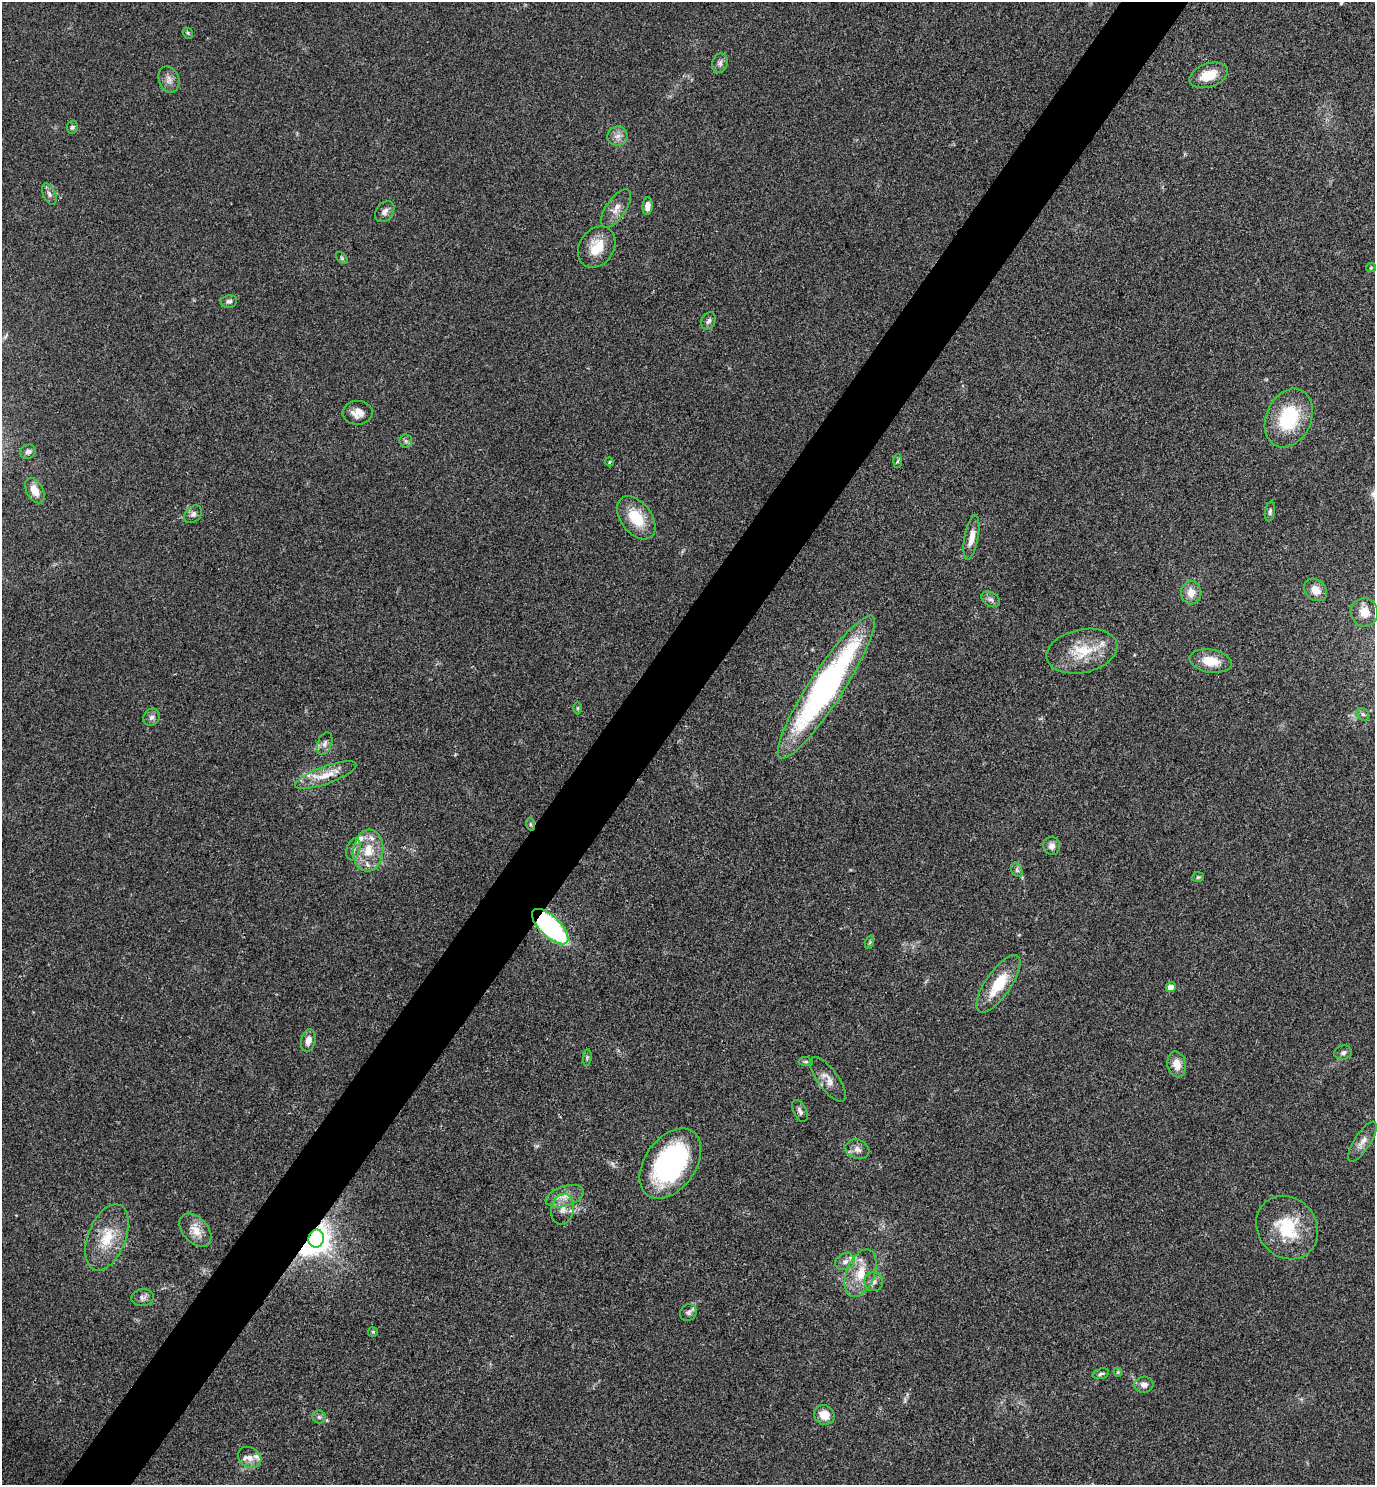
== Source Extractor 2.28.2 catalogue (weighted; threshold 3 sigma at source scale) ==
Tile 7 of 4 x 4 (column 3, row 2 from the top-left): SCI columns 2901-4273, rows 2970-4452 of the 5942 x 5939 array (HDU 1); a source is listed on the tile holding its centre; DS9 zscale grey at full resolution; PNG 1377 x 1487 px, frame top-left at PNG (2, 2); each listed source drawn as its Kron ellipse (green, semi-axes under 4 px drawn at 4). Shown black and unused: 5% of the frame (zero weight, under 3 of 4 exposures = <1% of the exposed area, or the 3 px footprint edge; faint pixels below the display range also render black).
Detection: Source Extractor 2.28.2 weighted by HDU 2 'WHT'; one run over the whole footprint, this tile lists its part. Background 0.0527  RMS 0.0052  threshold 0.0232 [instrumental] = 3 sigma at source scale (4.5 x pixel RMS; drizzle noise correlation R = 1.50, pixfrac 1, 0.05/0.05 arcsec/px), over >= 5 px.
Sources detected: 82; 1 inside a brighter object's white glare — neither listed nor drawn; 5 inside a brighter listed object's ellipse — not listed separately; the other 76 listed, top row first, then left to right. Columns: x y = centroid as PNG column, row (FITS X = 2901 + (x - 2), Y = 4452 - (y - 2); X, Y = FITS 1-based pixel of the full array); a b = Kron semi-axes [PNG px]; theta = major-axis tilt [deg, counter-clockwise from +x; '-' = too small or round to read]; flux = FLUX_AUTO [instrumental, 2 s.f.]
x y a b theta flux
188 33 6 5 - 0.82
720 63 10 7 73 1.9
1208 75 20 11 19 9.6
169 80 13 10 -70 3.4
72 127 6 5 - 1.2
617 136 10 9 - 3.2
49 194 11 6 -66 2.1
648 206 9 5 84 3.4
616 208 22 10 56 5
385 212 12 8 51 2.6
597 247 22 17 56 12
342 258 7 4 -45 0.68
1371 267 5 4 - 0.58
229 301 8 6 9 1.5
709 321 9 6 62 1.8
358 413 15 11 1 5.2
1289 418 30 22 66 32
406 441 7 6 - 1.3
28 452 8 7 - 1.7
897 461 6 4 87 0.76
609 462 4 4 - 0.49
35 491 14 8 -61 6.4
1270 511 10 5 81 1.2
193 514 10 7 44 1.9
636 518 24 15 -52 16
971 538 22 7 79 5.6
1315 590 12 10 -43 5.4
1191 593 12 10 89 5.5
991 599 10 6 -30 1.9
1364 612 14 13 - 6.4
1082 651 36 21 12 20
1211 661 21 11 -9 11
826 687 84 17 57 160
577 708 6 4 90 0.61
1363 714 7 5 -44 1.1
152 717 9 7 52 2.3
325 743 12 7 70 2.3
326 775 32 9 20 9.7
530 824 6 4 -71 0.89
1052 846 9 8 - 2.8
353 849 11 6 73 2
368 850 21 15 84 13
1017 870 7 5 -59 1.2
1198 877 6 5 - 0.75
550 927 23 10 -44 91
870 942 7 4 72 0.84
998 984 34 12 55 19
1171 987 5 5 - 3.7
308 1040 11 7 78 3.6
1343 1053 9 7 17 1.9
587 1057 8 3 85 0.77
806 1062 7 4 -4 0.92
1177 1064 13 9 -78 6.2
828 1079 27 10 -54 5.4
800 1111 12 6 -64 1.8
1362 1142 23 8 57 4.2
857 1149 12 9 -23 3.1
670 1163 39 25 55 92
565 1196 20 10 18 6
563 1209 15 11 78 5
1287 1228 33 29 -50 29
195 1230 19 12 -47 6.8
107 1237 35 19 68 18
316 1238 9 8 - 600
845 1262 10 8 25 2.8
861 1273 25 14 69 13
874 1282 9 9 - 2.7
142 1298 11 8 9 2.3
688 1313 9 7 42 1.9
373 1332 5 4 - 0.68
1118 1372 4 4 - 0.58
1101 1374 8 5 17 1.2
1144 1385 9 8 - 3
824 1415 10 9 - 6.7
319 1417 6 6 - 1.2
250 1457 12 10 -33 3.5
Overlapping masked pixels (flux is a lower limit): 4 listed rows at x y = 530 824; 550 927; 670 1163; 316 1238